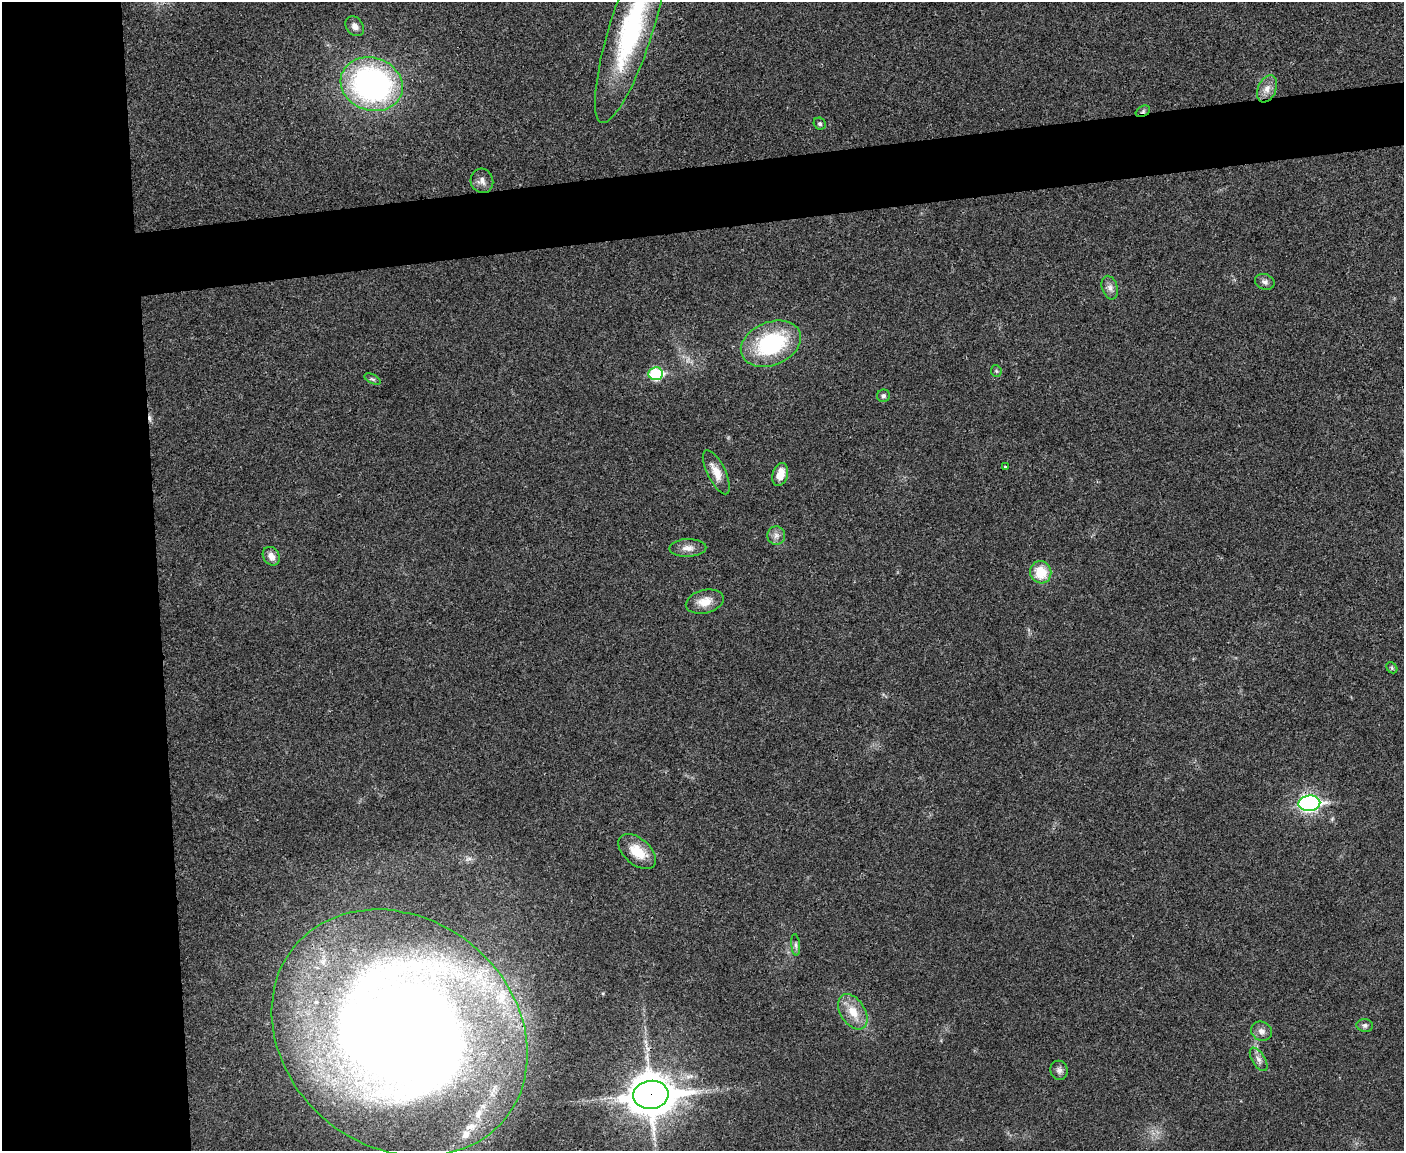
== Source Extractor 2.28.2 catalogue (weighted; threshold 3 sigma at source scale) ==
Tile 7 of 3 x 4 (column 1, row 3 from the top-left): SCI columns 133-1534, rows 1151-2299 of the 4577 x 4598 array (HDU 1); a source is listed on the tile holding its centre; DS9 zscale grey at full resolution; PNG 1406 x 1153 px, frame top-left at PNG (2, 2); each listed source drawn as its Kron ellipse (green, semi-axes under 4 px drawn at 4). Shown black and unused: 16% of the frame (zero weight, under 3 of 4 exposures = <1% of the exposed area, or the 3 px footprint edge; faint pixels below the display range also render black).
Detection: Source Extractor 2.28.2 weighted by HDU 2 'WHT'; one run over the whole footprint, this tile lists its part. Background 0.0189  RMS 0.0043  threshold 0.0195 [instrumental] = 3 sigma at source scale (4.5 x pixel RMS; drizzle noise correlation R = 1.50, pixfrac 1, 0.05/0.05 arcsec/px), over >= 5 px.
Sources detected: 38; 1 cosmic-ray / hot-pixel residue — neither listed nor drawn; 4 inside a brighter listed object's ellipse — not listed separately; the other 33 listed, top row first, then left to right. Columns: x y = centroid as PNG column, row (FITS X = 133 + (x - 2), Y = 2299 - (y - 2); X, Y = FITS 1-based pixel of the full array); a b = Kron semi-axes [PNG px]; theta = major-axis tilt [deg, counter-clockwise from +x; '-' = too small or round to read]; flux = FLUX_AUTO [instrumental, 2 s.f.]
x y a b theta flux
355 26 11 8 -51 2.5
631 28 99 22 72 71
372 84 31 26 -19 120
1267 89 14 9 67 3.6
1143 111 8 5 30 1
820 124 6 5 - 0.91
482 181 12 11 - 2.6
1265 282 10 7 -20 1.6
1110 288 12 7 -73 2.3
771 344 31 21 22 43
996 371 6 5 - 0.65
656 374 7 6 - 39
372 379 9 4 -26 0.87
883 396 6 6 - 1.1
1005 467 3 3 - 0.43
716 472 24 9 -63 5.9
780 475 12 7 74 6.3
776 535 9 9 - 2.2
688 548 18 9 2 3.3
271 556 10 8 -56 2.9
1041 572 11 10 - 10
705 602 19 11 14 5.7
1392 668 6 4 -47 0.69
1309 803 11 7 4 130
637 852 22 13 -41 9.1
796 945 11 4 -85 1.2
853 1012 19 12 -57 7.7
1365 1025 8 6 -4 1.3
1262 1031 11 9 -30 2.4
400 1033 136 114 -39 790
1259 1059 13 6 -58 2.1
1059 1070 9 8 - 1.7
651 1095 18 14 5 1300
Overlapping masked pixels (flux is a lower limit): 2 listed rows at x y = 1143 111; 651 1095
Isophote crosses this tile's border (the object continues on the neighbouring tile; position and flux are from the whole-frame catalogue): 1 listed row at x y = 631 28